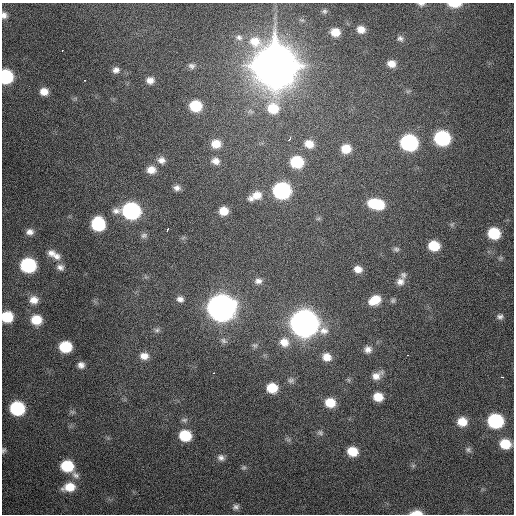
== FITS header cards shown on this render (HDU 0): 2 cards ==
NAXIS1  =                  512 / Axis length
NAXIS2  =                  512 / Axis length

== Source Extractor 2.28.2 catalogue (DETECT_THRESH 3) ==
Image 512 x 512 px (HDU 0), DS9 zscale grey, 1 PNG px = 1 image px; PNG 516 x 516 px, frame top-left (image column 1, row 512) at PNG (2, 3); no overlay
Background 2480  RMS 49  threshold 147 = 3 sigma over >= 5 px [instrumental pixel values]
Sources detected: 98; all 98 listed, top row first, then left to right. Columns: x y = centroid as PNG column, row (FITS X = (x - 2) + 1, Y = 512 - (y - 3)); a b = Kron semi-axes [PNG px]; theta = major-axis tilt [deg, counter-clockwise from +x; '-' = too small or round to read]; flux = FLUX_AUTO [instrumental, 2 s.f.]
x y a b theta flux
421 4 8 4 0 8.8e+03
454 4 13 5 -1 5.1e+04
324 11 7 6 - 7.9e+03
4 15 9 8 - 1.6e+04
361 29 8 7 - 2.9e+04
335 32 9 8 - 4.6e+04
239 37 10 9 - 1.7e+04
400 38 8 7 - 1.1e+04
62 50 3 2 - 2.0e+03
391 64 9 8 - 2.9e+04
192 66 9 8 - 1.2e+04
275 66 20 19 - 1.2e+07
116 70 9 8 - 1.7e+04
6 77 9 8 - 2.9e+05
84 80 2 2 - 2.5e+03
150 80 9 8 - 2.4e+04
408 91 7 4 18 4.8e+03
44 92 9 8 - 3.1e+04
196 106 9 9 - 1.3e+05
273 108 14 14 - 9.4e+04
442 138 10 9 - 4.4e+05
289 139 5 3 - 3.3e+04
409 142 10 9 - 6.3e+05
216 144 10 9 - 4.7e+04
309 144 11 9 -20 4.3e+04
346 149 10 9 - 5.2e+04
161 160 10 9 - 2.1e+04
215 161 10 8 -17 2.3e+04
297 162 10 9 - 1.6e+05
151 170 10 8 -2 3.4e+04
177 188 8 6 -9 1.5e+04
282 190 11 10 - 6.8e+05
255 196 18 9 25 4.4e+04
373 203 11 10 - 8.5e+04
378 204 11 9 1 9.2e+04
131 211 12 10 -4 7.2e+05
223 211 8 7 - 4.5e+04
318 219 7 4 19 5.1e+03
98 224 10 9 - 2.2e+05
168 230 4 3 - 7.0e+03
30 232 9 7 4 1.9e+04
494 233 9 8 - 1.3e+05
144 235 9 7 15 1.1e+04
434 246 9 8 - 8.9e+04
396 249 8 6 -8 8.4e+03
51 253 11 9 -7 2.2e+04
56 256 12 10 -29 2.4e+04
28 265 10 9 - 3.7e+05
60 267 10 8 -20 1.6e+04
358 269 9 7 -16 2.6e+04
403 275 9 8 - 1.1e+04
258 281 10 8 4 1.7e+04
400 281 11 10 - 2.2e+04
180 299 9 7 -12 1.6e+04
33 300 12 9 14 3.3e+04
375 300 12 9 28 6.2e+04
393 301 7 7 - 6.9e+03
221 308 13 12 - 4.6e+06
7 317 9 8 - 1.2e+05
500 317 8 7 - 1.2e+04
36 320 10 9 - 7.0e+04
304 323 13 12 - 5.0e+06
157 330 9 6 12 1.0e+04
224 341 10 6 -33 1.0e+04
284 342 12 11 - 4.1e+04
255 345 7 7 - 8.1e+03
65 347 9 8 - 1.3e+05
368 349 9 9 - 2.0e+04
408 355 3 2 - 1.0e+04
144 356 11 9 -6 3.2e+04
327 357 10 9 - 3.6e+04
81 365 8 7 - 1.7e+04
213 373 2 2 - 2.1e+03
377 376 15 9 31 2.9e+04
502 377 3 2 - 5.3e+03
291 380 10 7 -2 1.1e+04
272 388 9 8 - 7.5e+04
378 397 9 8 - 5.2e+04
330 403 10 8 -13 6.7e+04
17 408 10 9 - 2.8e+05
72 412 8 6 -20 7.2e+03
184 420 9 6 9 8.6e+03
495 421 10 9 - 3.6e+05
462 422 10 9 - 5.3e+04
320 433 9 7 -17 9.2e+03
185 435 10 9 - 1.2e+05
505 444 10 8 -16 8.2e+04
3 450 7 5 70 6.6e+03
468 450 8 7 - 9.6e+03
352 451 9 8 - 6.6e+04
221 458 10 8 -32 1.5e+04
67 466 10 9 - 1.4e+05
413 466 7 4 0 5.4e+03
244 467 7 6 - 6.8e+03
75 475 13 8 -42 1.9e+04
69 487 14 10 12 5.9e+04
236 507 9 7 21 1.2e+04
416 513 13 5 2 3.2e+04
At the frame edge (FLAGS 8, measured only in part): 7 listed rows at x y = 421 4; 454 4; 4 15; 6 77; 7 317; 3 450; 416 513